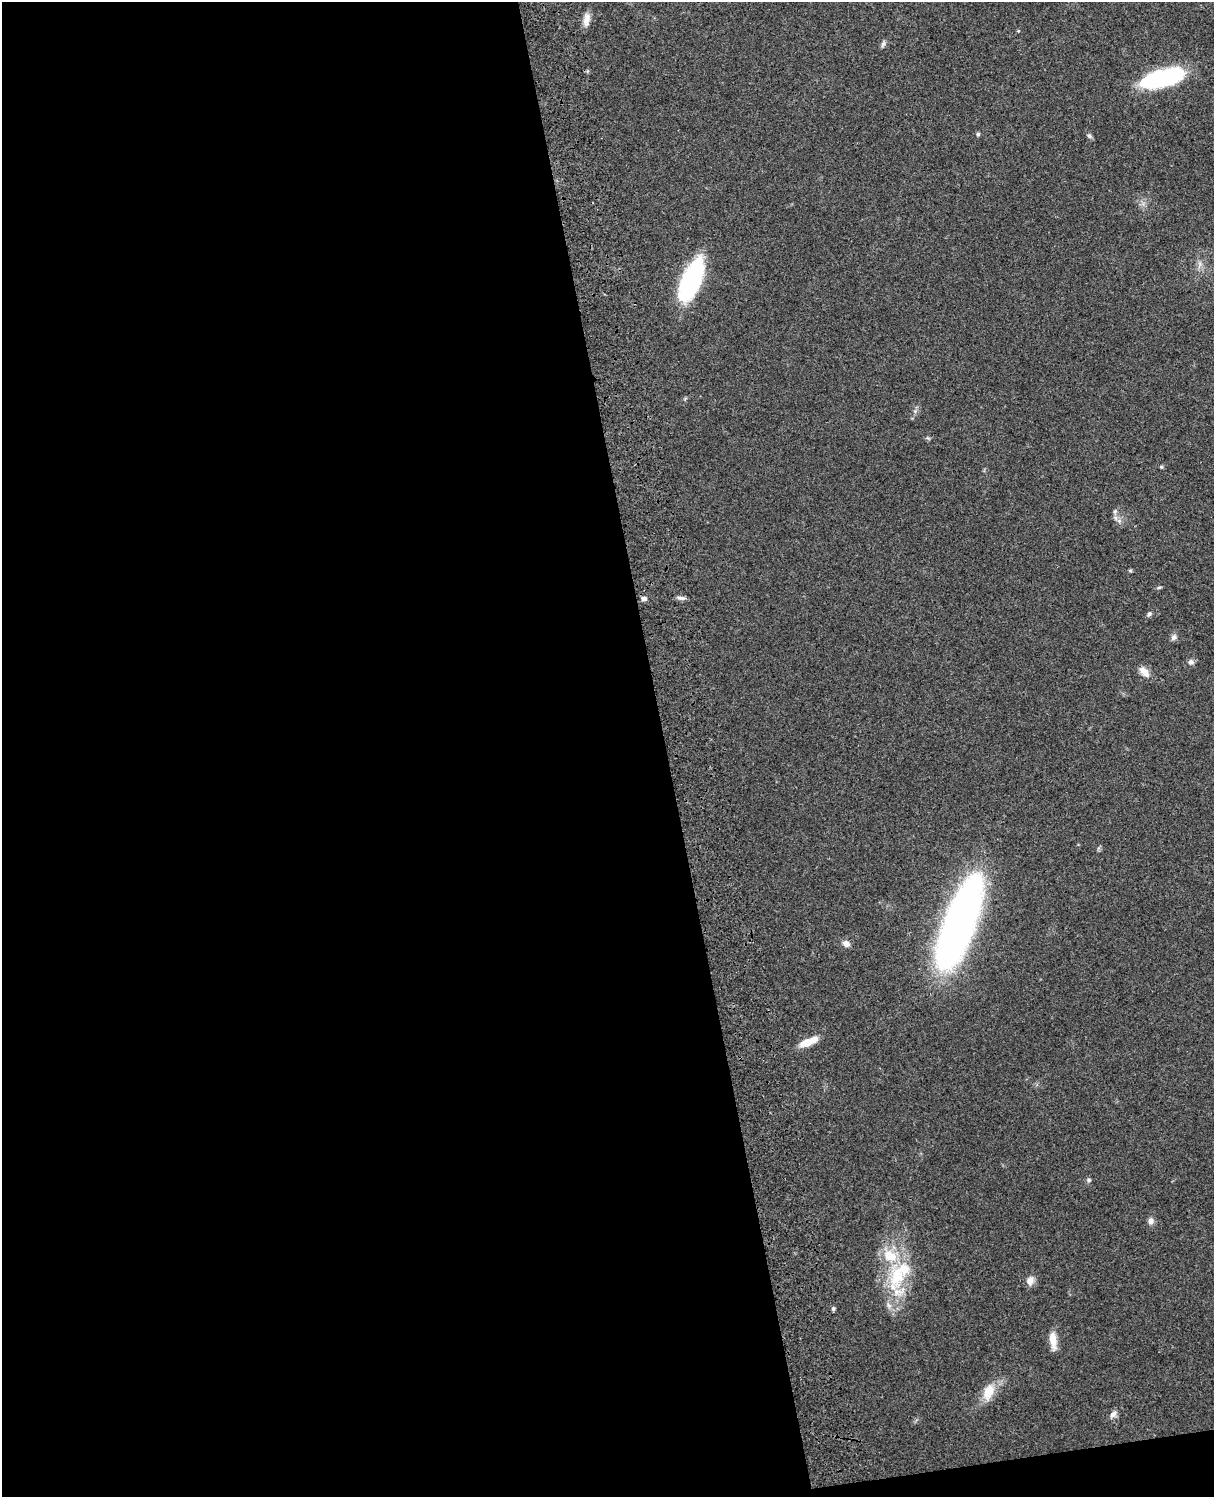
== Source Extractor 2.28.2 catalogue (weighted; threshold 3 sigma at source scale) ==
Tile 9 of 4 x 3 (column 1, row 3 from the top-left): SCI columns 119-1330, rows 165-1659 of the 5086 x 4927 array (HDU 1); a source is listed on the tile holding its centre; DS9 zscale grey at full resolution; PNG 1216 x 1499 px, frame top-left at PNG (2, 2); no overlay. Shown black and unused: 56% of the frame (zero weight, under 3 of 4 exposures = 6% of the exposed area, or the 3 px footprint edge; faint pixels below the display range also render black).
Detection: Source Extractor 2.28.2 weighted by HDU 2 'WHT'; one run over the whole footprint, this tile lists its part. Background 0.203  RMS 0.0081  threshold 0.0365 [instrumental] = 3 sigma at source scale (4.5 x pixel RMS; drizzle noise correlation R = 1.50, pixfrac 1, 0.05/0.05 arcsec/px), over >= 5 px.
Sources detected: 34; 1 inside a brighter object's white glare — not listed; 3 inside a brighter listed object's ellipse — not listed separately; the other 30 listed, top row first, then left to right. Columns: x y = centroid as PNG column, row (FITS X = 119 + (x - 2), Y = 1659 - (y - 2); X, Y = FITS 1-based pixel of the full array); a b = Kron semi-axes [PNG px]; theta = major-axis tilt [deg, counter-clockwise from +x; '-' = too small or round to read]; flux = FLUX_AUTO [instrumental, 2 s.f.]
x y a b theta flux
587 19 17 8 83 6.5
883 44 9 5 66 2.2
1165 79 41 15 24 78
978 134 5 5 - 1.6
1089 136 7 5 -67 1.7
1200 264 7 4 -72 2.4
691 280 40 16 65 110
915 411 5 5 - 1.6
928 438 7 4 -24 1.3
1161 467 5 4 - 0.97
1116 518 7 4 -71 1.9
1130 571 6 4 -1 1.1
1159 587 6 4 21 1.2
681 598 12 5 -4 2.7
644 599 7 5 1 2.7
1149 614 7 5 52 1.9
1174 637 8 7 - 2.8
1191 662 8 7 - 2.7
1144 672 15 8 -46 7.4
958 925 85 24 70 470
846 943 10 7 -28 4.2
808 1042 22 8 24 14
1089 1180 7 5 -15 1.6
1151 1221 8 7 - 3.8
897 1276 33 23 -90 49
1030 1281 12 9 72 5.7
833 1309 6 5 - 1.3
1053 1340 21 7 -82 11
988 1392 24 13 70 14
1113 1414 12 6 50 3.8